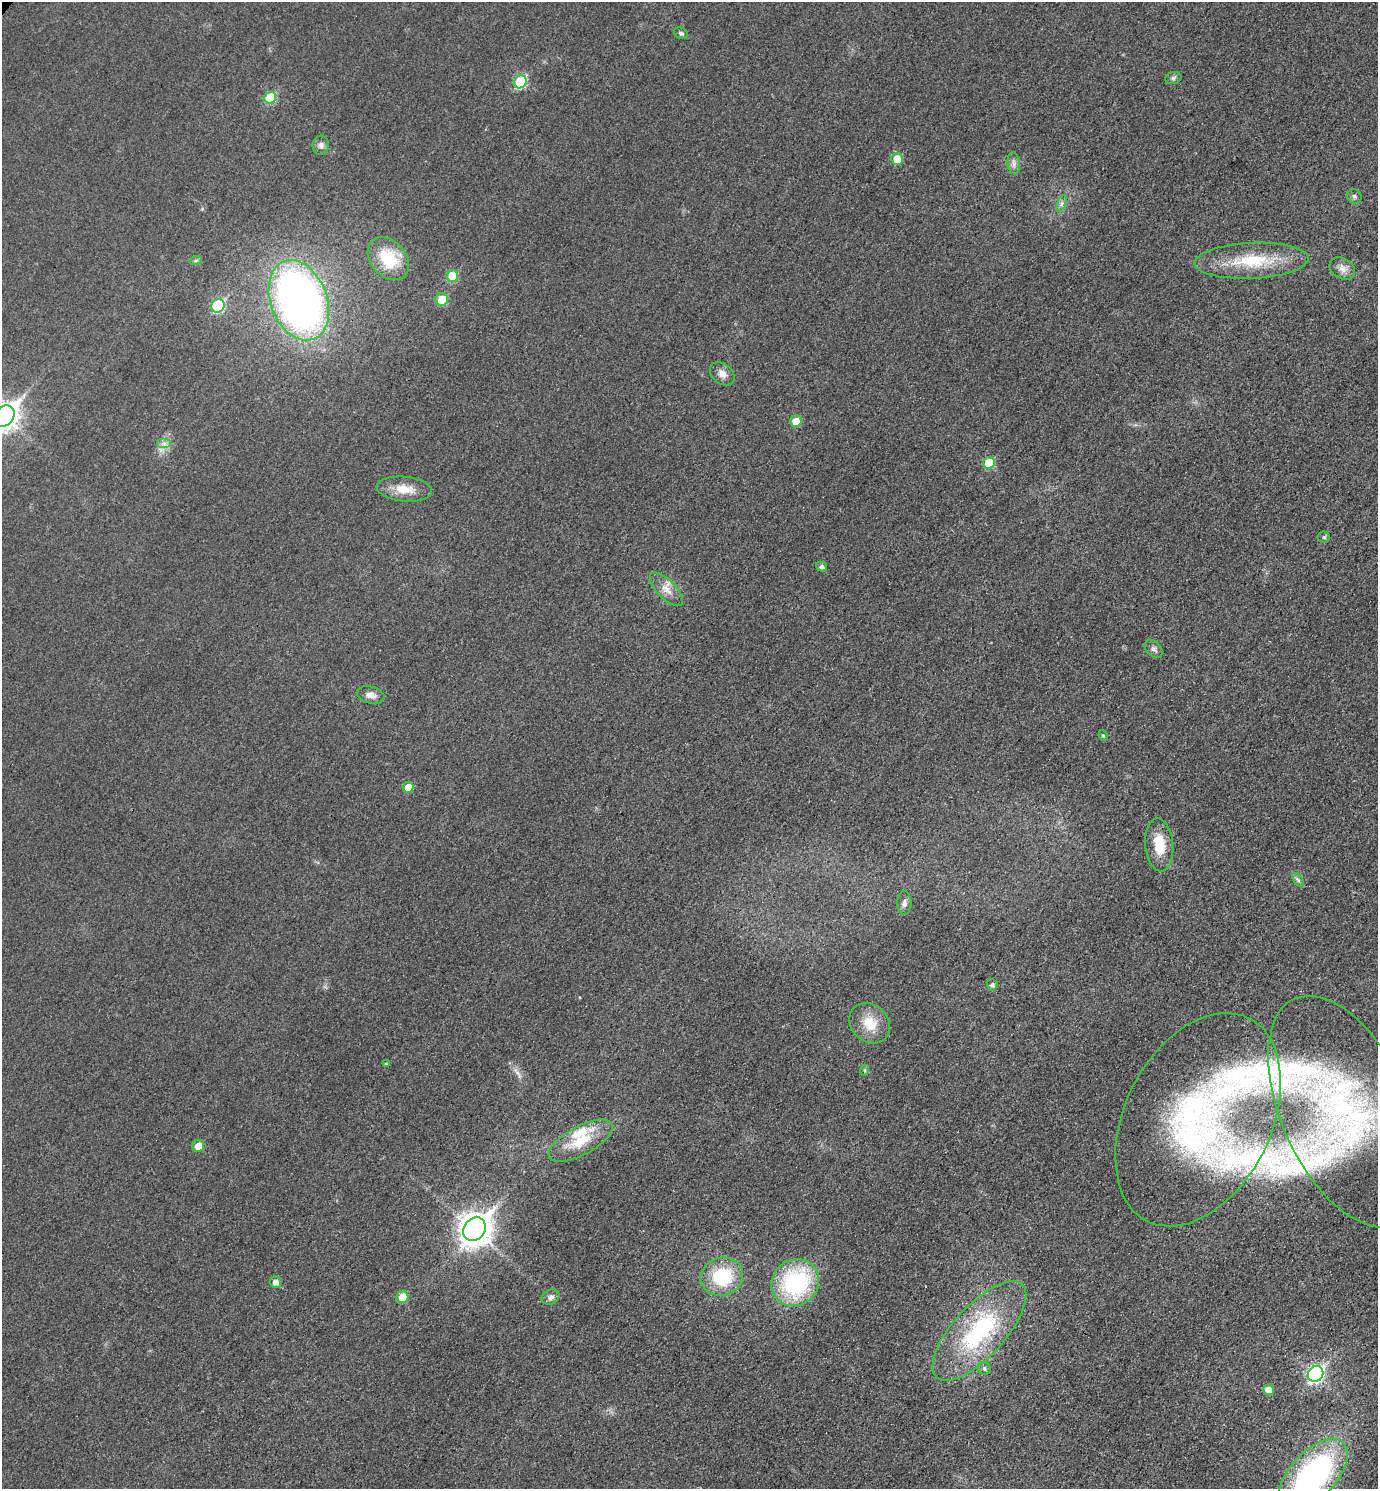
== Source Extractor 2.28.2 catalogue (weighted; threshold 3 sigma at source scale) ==
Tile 6 of 4 x 4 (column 2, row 2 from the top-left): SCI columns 1551-2926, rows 2997-4483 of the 5996 x 5995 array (HDU 1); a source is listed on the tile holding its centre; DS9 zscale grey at full resolution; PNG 1380 x 1491 px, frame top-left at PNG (2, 2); each listed source drawn as its Kron ellipse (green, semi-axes under 4 px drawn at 4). Shown black and unused: <1% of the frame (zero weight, under 3 of 4 exposures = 2% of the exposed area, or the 3 px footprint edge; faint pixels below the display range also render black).
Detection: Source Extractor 2.28.2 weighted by HDU 2 'WHT'; one run over the whole footprint, this tile lists its part. Background 0.0261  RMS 0.0063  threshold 0.0282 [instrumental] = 3 sigma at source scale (4.5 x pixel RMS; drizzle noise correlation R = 1.50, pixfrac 1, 0.05/0.05 arcsec/px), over >= 5 px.
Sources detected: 56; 4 inside a brighter listed object's ellipse — not listed separately; the other 52 listed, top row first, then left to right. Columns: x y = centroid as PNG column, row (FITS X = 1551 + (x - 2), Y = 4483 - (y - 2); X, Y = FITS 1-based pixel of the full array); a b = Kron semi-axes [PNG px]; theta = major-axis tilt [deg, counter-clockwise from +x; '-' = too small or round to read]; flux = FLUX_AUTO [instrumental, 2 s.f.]
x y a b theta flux
681 33 7 5 -27 1.4
1173 78 8 6 14 1.6
520 82 7 6 - 37
270 98 6 5 - 29
321 145 9 8 - 2.7
897 159 6 6 - 11
1014 163 11 6 -85 2.5
1354 196 7 6 - 1.5
1061 204 9 4 71 1.5
388 259 24 17 -48 27
196 260 6 4 20 1
1252 261 57 18 3 33
1342 269 14 10 -31 4.9
452 276 6 6 - 18
299 300 42 28 -69 380
442 300 6 6 - 15
218 306 7 6 - 46
722 374 14 10 -40 4.5
4 416 11 9 52 540
796 421 6 5 - 9.1
164 444 7 5 0 2.1
989 463 6 6 - 22
404 489 28 12 -5 11
1324 537 6 5 - 1.4
822 567 5 4 - 2.1
666 589 22 9 -45 6.6
1154 649 10 7 -47 2.4
371 695 14 8 -15 4.1
1103 736 5 4 - 0.86
408 787 5 5 - 6.7
1159 845 27 14 -85 17
1298 880 8 4 -53 1.5
904 903 12 7 90 2.6
992 985 5 5 - 1.9
870 1023 22 18 -44 14
386 1064 4 3 - 0.7
865 1070 5 3 - 0.73
1345 1111 124 64 -66 190
1198 1120 114 73 63 220
581 1141 35 14 28 20
198 1146 6 5 - 7.3
474 1229 12 10 52 890
722 1277 21 19 17 35
275 1282 6 5 - 3.9
795 1283 25 22 41 73
402 1297 6 6 - 12
551 1297 9 7 24 2.6
979 1331 63 25 47 80
984 1368 7 6 - 1.5
1316 1374 8 7 - 150
1268 1390 5 5 - 6.5
1313 1475 44 23 48 160
Isophote crosses this tile's border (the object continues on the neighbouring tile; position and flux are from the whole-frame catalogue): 3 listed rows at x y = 4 416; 1345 1111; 1313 1475